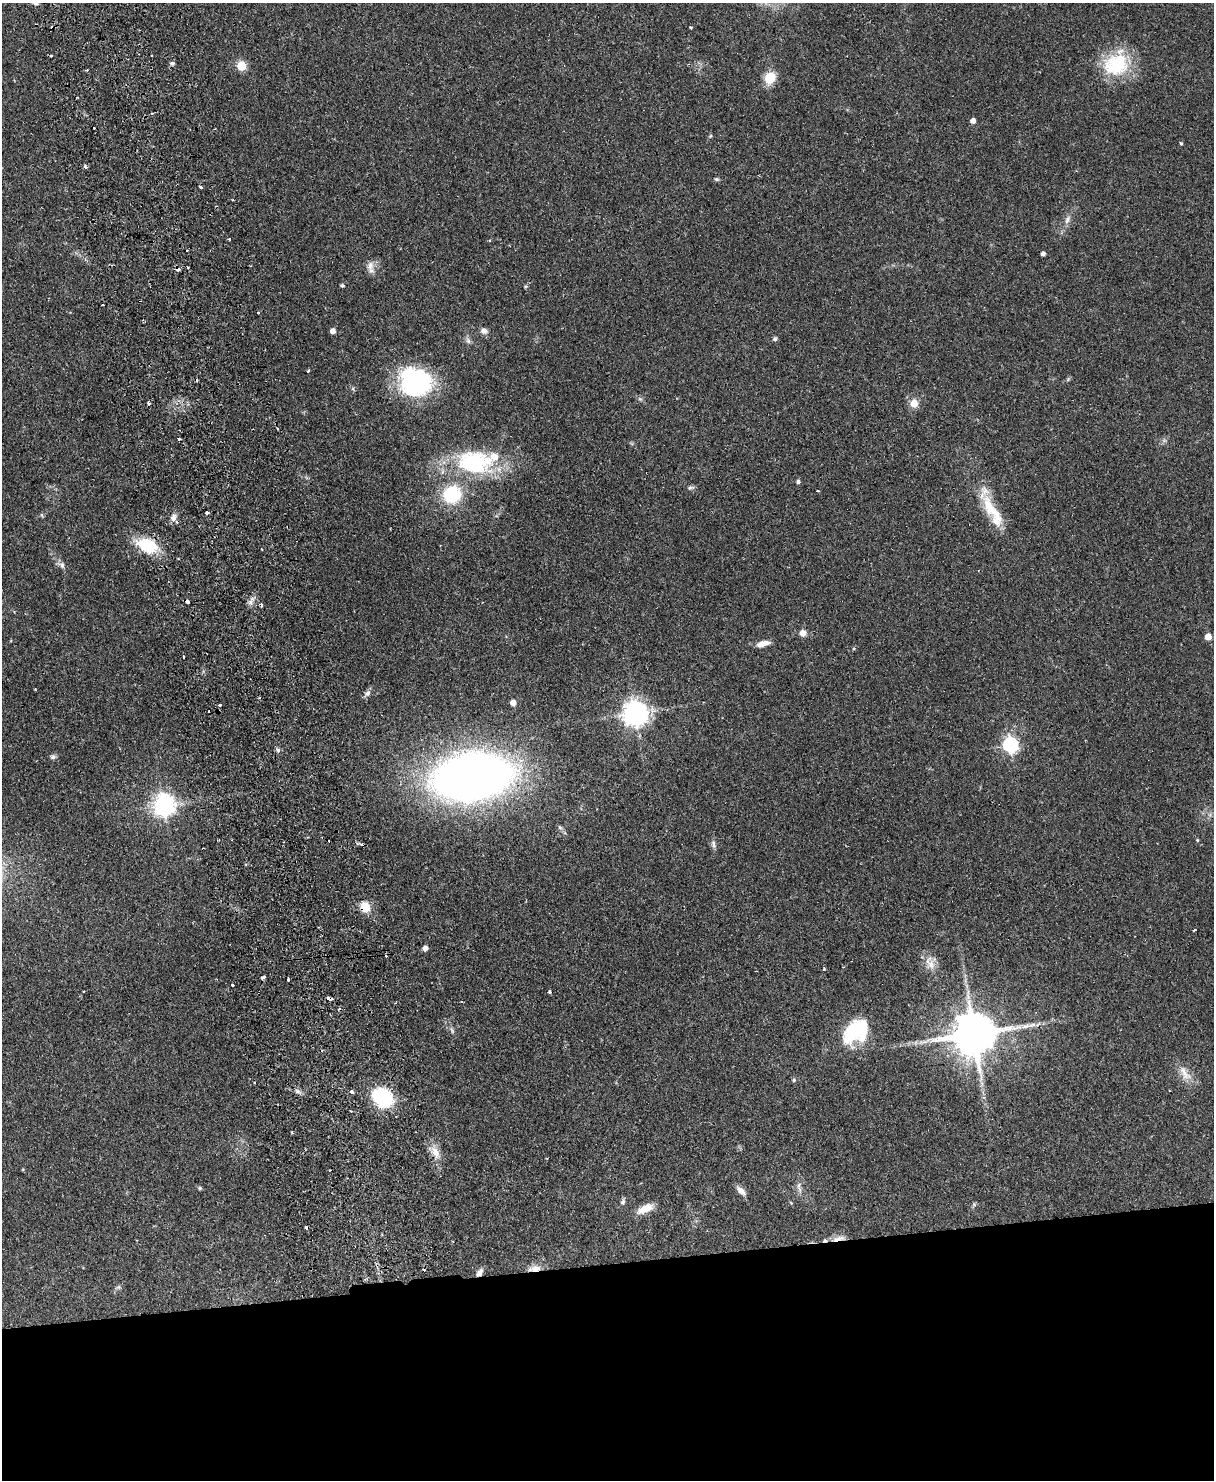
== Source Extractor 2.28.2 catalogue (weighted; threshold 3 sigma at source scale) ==
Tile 11 of 4 x 3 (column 3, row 3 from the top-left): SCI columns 2479-3690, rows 264-1741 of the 4958 x 4848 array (HDU 1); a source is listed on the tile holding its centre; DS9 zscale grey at full resolution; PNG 1216 x 1482 px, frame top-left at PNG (2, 3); no overlay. Shown black and unused: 15% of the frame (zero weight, under 2 of 3 exposures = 3% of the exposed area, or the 3 px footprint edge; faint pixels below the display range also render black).
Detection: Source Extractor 2.28.2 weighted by HDU 2 'WHT'; one run over the whole footprint, this tile lists its part. Background 0.0581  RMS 0.0056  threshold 0.025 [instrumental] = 3 sigma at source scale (4.5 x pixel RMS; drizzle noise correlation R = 1.50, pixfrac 1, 0.05/0.05 arcsec/px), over >= 5 px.
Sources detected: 108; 2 inside a brighter object's white glare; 20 cosmic-ray / hot-pixel residue — not listed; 1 inside a brighter listed object's ellipse — not listed separately; the other 85 listed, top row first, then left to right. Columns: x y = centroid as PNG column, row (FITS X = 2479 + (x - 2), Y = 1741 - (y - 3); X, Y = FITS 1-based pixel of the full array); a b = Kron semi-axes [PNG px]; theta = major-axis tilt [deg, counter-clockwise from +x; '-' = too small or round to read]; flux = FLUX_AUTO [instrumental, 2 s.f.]
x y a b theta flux
36 3 6 5 - 1.3
691 27 3 3 - 1.2
172 63 6 5 - 1.2
1116 64 33 28 38 33
241 66 5 5 - 24
770 78 12 11 - 12
973 121 4 4 - 3.1
710 136 6 4 70 0.6
1181 143 4 3 - 0.72
85 167 5 4 - 0.94
717 179 7 4 -26 0.85
200 187 3 3 - 1.5
1067 220 12 6 65 2.7
229 239 3 3 - 0.5
1043 254 4 4 - 1.9
370 266 14 9 85 3.6
188 267 3 2 - 0.66
342 285 4 4 - 1
258 313 4 2 - 0.47
333 331 4 4 - 3.6
484 331 8 7 - 2.6
775 339 6 6 - 1.1
468 341 8 6 -69 1.6
308 371 3 3 - 0.62
415 382 32 29 -22 73
914 403 9 8 - 5.5
475 462 39 28 -41 36
798 481 6 5 - 1
691 487 11 4 9 1.1
817 491 3 2 - 0.93
452 494 15 14 - 34
992 511 52 14 -60 21
206 513 3 3 - 2.6
173 517 10 8 70 3
147 545 23 13 -21 24
62 565 9 6 -70 2
187 601 5 3 - 3.7
251 602 12 6 74 2.5
803 633 9 8 - 3.3
1208 637 5 5 - 7.8
763 644 15 6 15 4.9
183 656 3 2 - 0.63
367 693 9 8 - 2
513 703 5 5 - 4.5
220 705 3 3 - 2
635 713 8 8 - 520
1010 745 7 6 - 130
278 750 6 4 -47 1
53 757 8 6 3 1.3
472 777 44 25 9 700
164 805 8 7 - 360
1197 840 5 3 - 0.53
361 844 4 3 - 1.2
714 844 12 4 -82 1.7
365 907 13 11 -54 7.9
1194 930 3 3 - 3.1
425 948 6 5 - 2.2
930 964 18 10 -50 6.1
264 977 6 3 8 4
288 979 4 3 - 3.9
232 985 3 3 - 2.5
549 992 3 3 - 3
329 998 5 3 - 4.3
452 1030 10 4 -63 1.3
853 1031 39 18 50 29
974 1034 12 11 - 2400
1185 1073 27 10 -53 6.9
794 1080 5 4 - 0.72
254 1083 3 2 - 0.5
297 1091 8 5 -31 1.5
351 1092 4 3 - 1.9
383 1098 18 14 -39 43
292 1132 4 2 - 0.52
436 1152 19 10 -68 6.1
330 1170 2 2 - 0.53
799 1185 10 4 87 1.9
200 1188 5 5 - 0.7
741 1191 14 6 -42 3.3
623 1202 8 6 76 1.3
645 1209 18 8 25 8
838 1238 20 5 14 4.1
535 1269 16 8 5 4.7
480 1272 11 6 55 2.5
365 1280 4 3 - 0.74
118 1287 6 6 - 1
Overlapping masked pixels (flux is a lower limit): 9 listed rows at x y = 147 545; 187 601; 220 705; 365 907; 329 998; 383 1098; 838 1238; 535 1269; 480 1272
Isophote crosses this tile's border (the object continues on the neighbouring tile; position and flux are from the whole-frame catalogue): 1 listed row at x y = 36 3